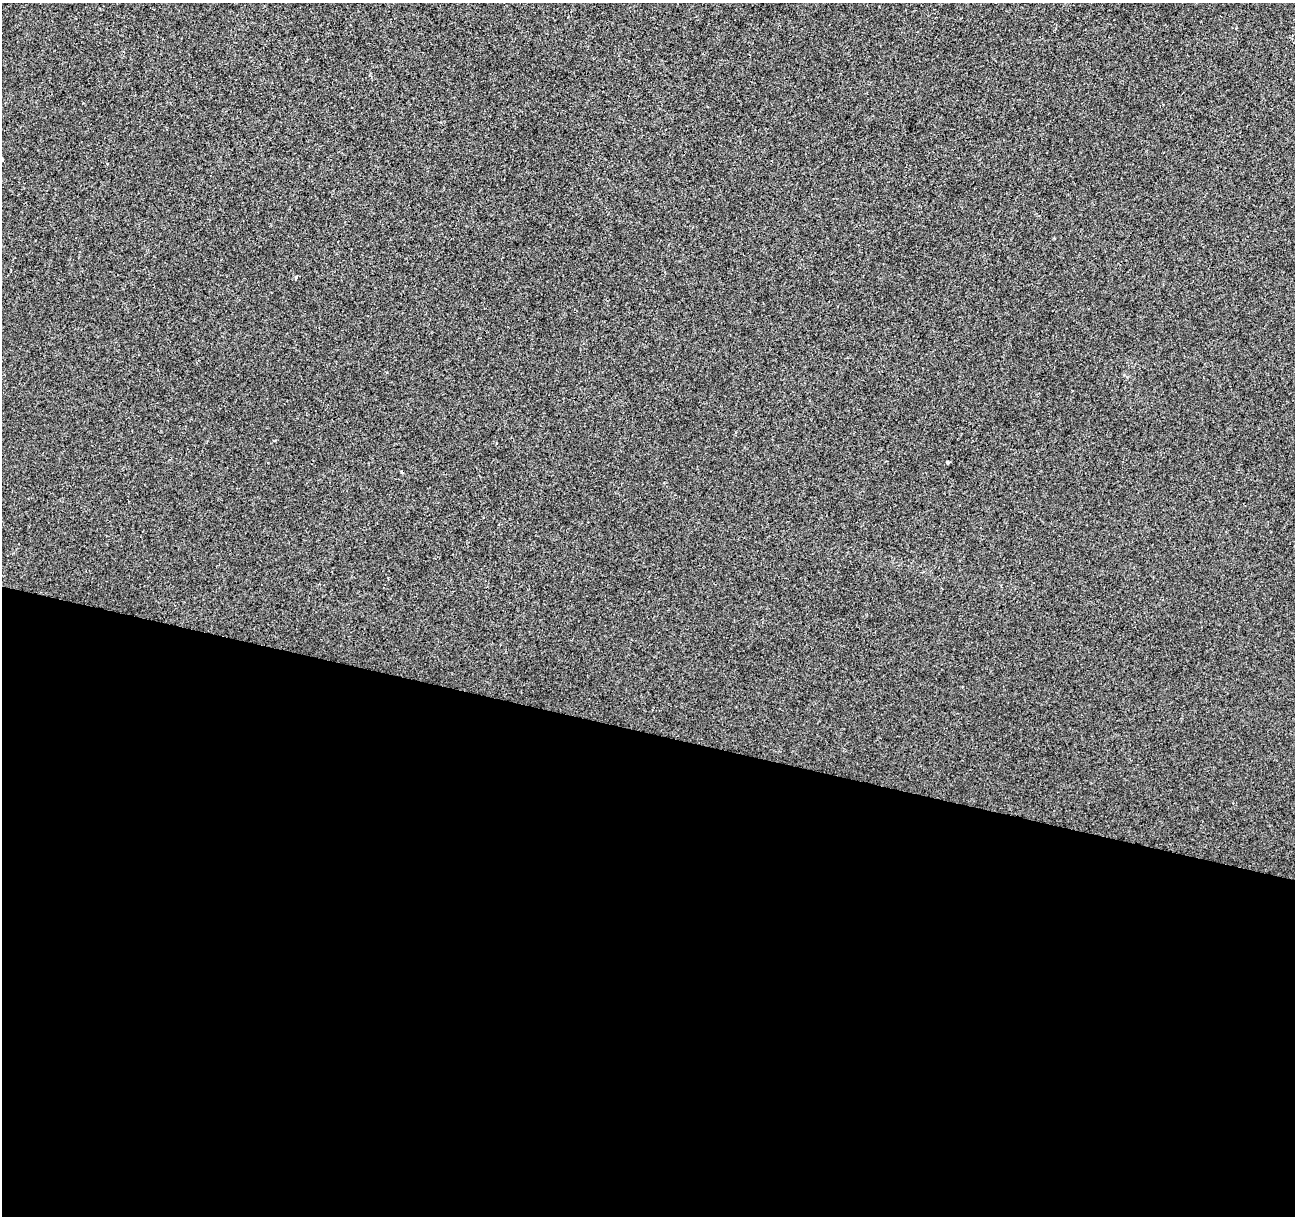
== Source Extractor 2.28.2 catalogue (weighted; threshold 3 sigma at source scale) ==
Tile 14 of 4 x 4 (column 2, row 4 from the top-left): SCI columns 1294-2586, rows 220-1433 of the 5181 x 5359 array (HDU 1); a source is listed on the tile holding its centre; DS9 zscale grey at full resolution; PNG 1297 x 1218 px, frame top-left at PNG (2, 3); no overlay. Shown black and unused: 40% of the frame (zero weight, under 2 of 3 exposures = <1% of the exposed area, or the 3 px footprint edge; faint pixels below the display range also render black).
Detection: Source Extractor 2.28.2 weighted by HDU 2 'WHT'; one run over the whole footprint, this tile lists its part. Background 1.13e-04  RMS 0.0042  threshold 0.0188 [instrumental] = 3 sigma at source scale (4.5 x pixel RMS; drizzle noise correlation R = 1.50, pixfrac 1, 0.0396/0.0396 arcsec/px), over >= 5 px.
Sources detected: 3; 1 cosmic-ray / hot-pixel residue — not listed; the other 2 listed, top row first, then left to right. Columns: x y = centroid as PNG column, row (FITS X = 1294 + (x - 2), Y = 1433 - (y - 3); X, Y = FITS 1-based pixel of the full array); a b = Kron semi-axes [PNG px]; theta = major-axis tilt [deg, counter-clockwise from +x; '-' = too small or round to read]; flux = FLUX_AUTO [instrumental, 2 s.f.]
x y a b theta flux
296 278 4 3 - 0.67
947 462 3 3 - 1